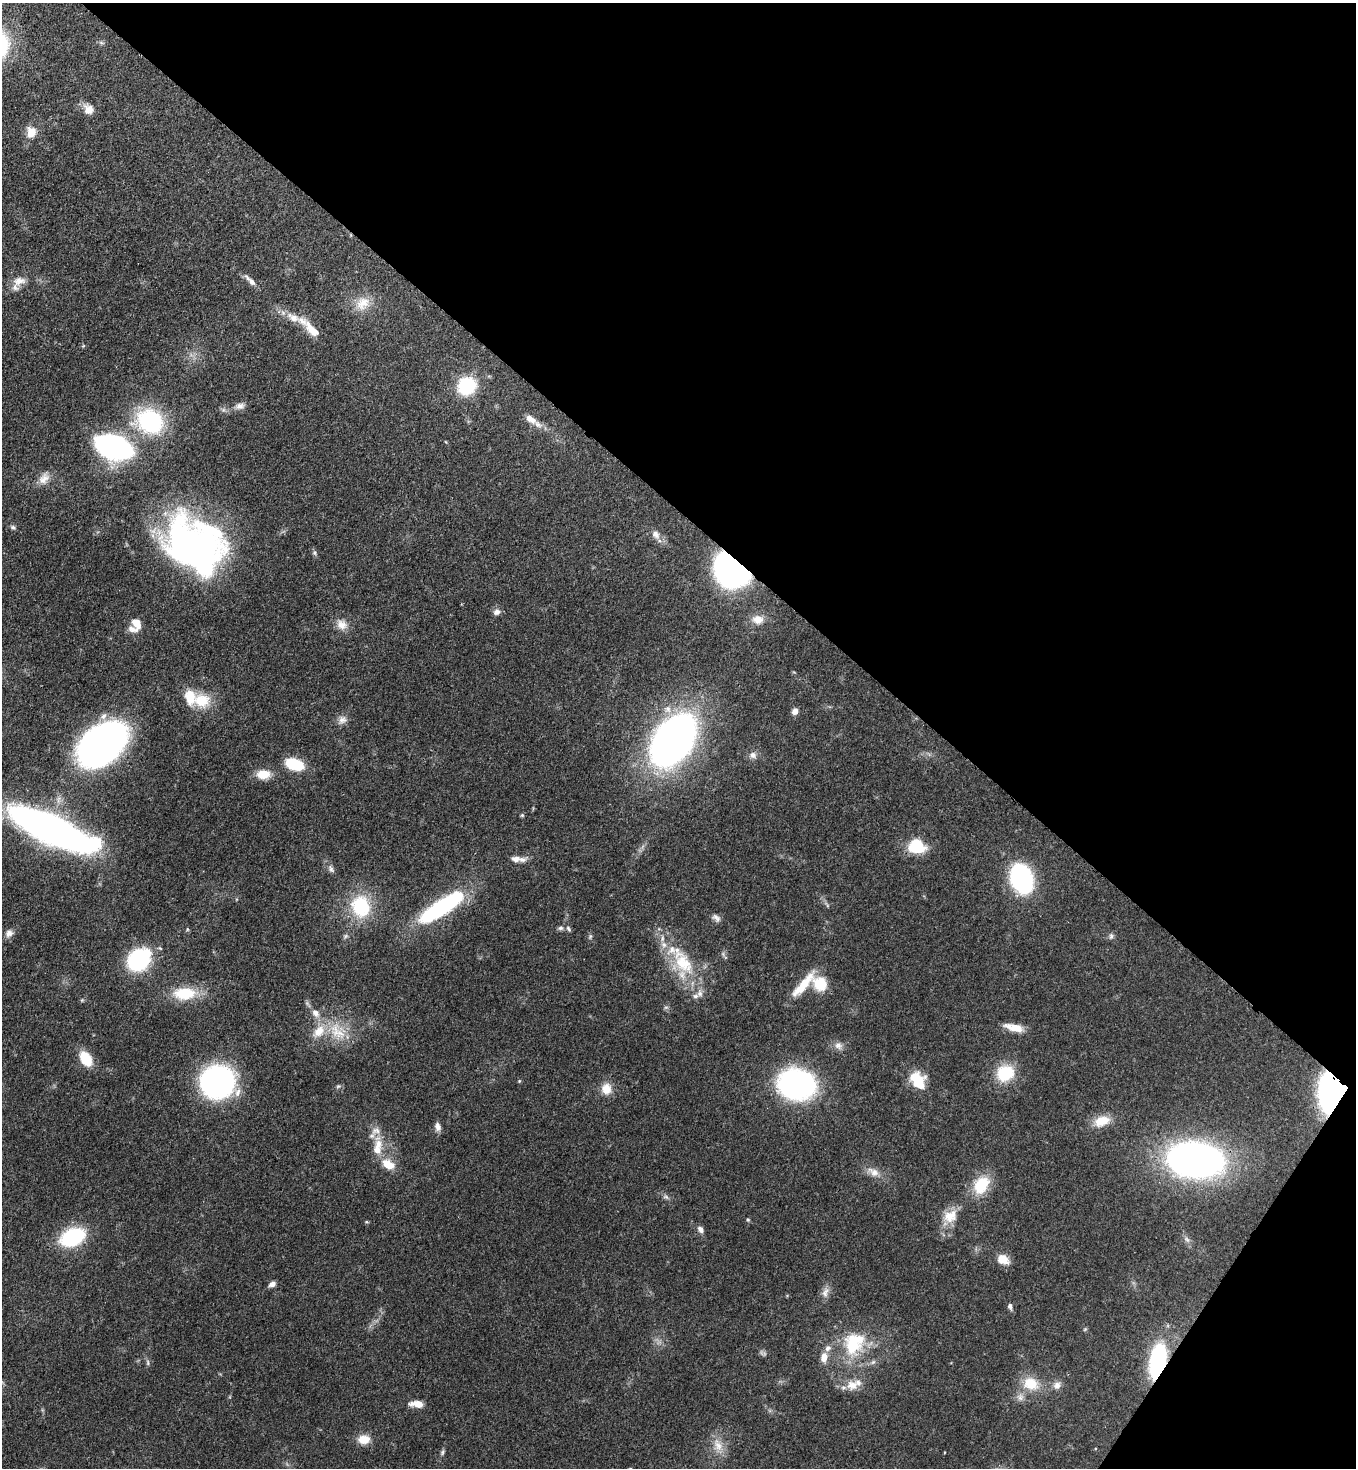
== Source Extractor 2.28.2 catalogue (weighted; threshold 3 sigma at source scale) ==
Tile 8 of 4 x 4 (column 4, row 2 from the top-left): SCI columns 4291-5644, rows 2995-4460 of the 6007 x 5986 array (HDU 1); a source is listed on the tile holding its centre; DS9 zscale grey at full resolution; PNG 1358 x 1470 px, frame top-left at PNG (2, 3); no overlay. Shown black and unused: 37% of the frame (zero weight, under 3 of 4 exposures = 7% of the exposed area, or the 3 px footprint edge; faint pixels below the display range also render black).
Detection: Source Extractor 2.28.2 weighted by HDU 2 'WHT'; one run over the whole footprint, this tile lists its part. Background 0.0969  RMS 0.004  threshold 0.0181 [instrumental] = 3 sigma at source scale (4.5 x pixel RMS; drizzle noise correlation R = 1.50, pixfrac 1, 0.05/0.05 arcsec/px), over >= 5 px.
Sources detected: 119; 1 too faint to see at this stretch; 3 inside a brighter object's white glare — not listed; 18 inside a brighter listed object's ellipse — not listed separately; the other 97 listed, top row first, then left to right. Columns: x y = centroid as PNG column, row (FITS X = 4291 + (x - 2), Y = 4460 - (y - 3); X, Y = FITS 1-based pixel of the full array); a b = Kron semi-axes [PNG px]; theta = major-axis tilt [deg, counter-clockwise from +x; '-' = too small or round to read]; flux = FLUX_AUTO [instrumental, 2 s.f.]
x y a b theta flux
101 43 8 3 -19 0.69
88 109 14 12 -57 4
31 132 12 10 -88 5.8
250 280 20 6 -45 2.5
19 281 18 11 11 4.4
363 303 23 18 40 8.3
293 317 22 11 -25 6.1
312 330 27 10 -47 6.5
467 386 15 14 - 28
240 406 14 8 13 2.3
530 419 17 8 -35 4.4
150 421 28 24 -21 43
114 447 21 13 -19 180
44 478 18 12 50 4.4
13 527 8 6 -20 0.94
656 535 13 9 -52 2.7
192 543 73 39 0 110
315 553 7 6 - 0.93
732 570 25 20 -45 140
497 612 8 8 - 2
758 619 16 12 1 4.3
136 623 13 9 -64 4.5
342 625 14 13 - 4.3
202 700 22 19 -11 11
795 711 7 6 - 2.5
342 720 13 10 26 2.7
673 740 39 24 55 280
101 745 35 23 40 250
753 755 11 9 25 2.2
295 764 15 9 -17 20
263 774 16 11 0 6.6
522 815 5 5 - 0.59
51 829 52 15 -25 450
916 846 15 13 -16 18
516 859 18 8 4 3.3
331 869 12 7 -61 1.7
1022 878 21 15 -70 77
827 905 11 4 -51 0.99
361 906 31 26 -73 24
441 907 44 12 33 66
716 918 12 8 -44 1.7
561 928 8 6 2 1
187 929 5 5 - 0.52
9 933 12 10 39 2.4
345 936 9 5 27 0.97
590 936 8 5 64 0.76
1111 936 9 6 89 1.1
138 960 14 11 42 72
683 963 38 28 -39 23
820 984 15 13 -62 12
803 985 38 9 49 11
184 993 27 15 2 15
695 996 8 7 - 1.3
82 1000 5 5 - 0.51
666 1007 7 4 0 0.73
1014 1027 24 8 -14 5.7
337 1032 31 21 -51 15
838 1045 12 10 -43 2.5
86 1059 15 9 -59 12
1005 1073 16 14 32 19
918 1080 21 15 -59 11
519 1081 5 4 - 0.44
217 1082 26 25 - 120
797 1084 26 20 -8 130
338 1086 6 5 - 0.7
606 1089 15 13 90 5.4
1333 1092 24 18 82 150
1102 1121 20 12 19 7.9
438 1127 11 7 -80 2
378 1144 24 12 -81 8.2
1195 1160 45 27 -6 220
388 1164 15 10 -31 7.5
873 1172 20 10 -28 4.3
981 1185 22 16 57 14
666 1197 9 6 -30 1.2
949 1216 20 14 -43 6.8
748 1220 5 4 - 0.48
366 1222 6 3 0 0.42
700 1229 9 7 -53 1.8
73 1237 20 12 23 43
1187 1239 10 6 -45 1.5
1003 1259 12 9 -30 6.3
272 1284 8 6 26 1.7
825 1292 16 9 68 2.7
1010 1306 8 6 -74 1.3
1085 1329 5 4 - 0.49
853 1345 32 26 -89 25
824 1357 11 8 83 4.2
1158 1361 30 13 78 53
148 1363 9 4 -89 0.85
1031 1384 23 18 -21 11
852 1385 17 14 -1 5.9
1057 1385 12 9 66 2.5
417 1404 15 7 -4 4.7
364 1439 14 10 1 6.2
718 1445 23 13 -72 6.2
442 1452 9 5 61 0.85
Overlapping masked pixels (flux is a lower limit): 4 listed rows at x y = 732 570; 683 963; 1333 1092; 1158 1361